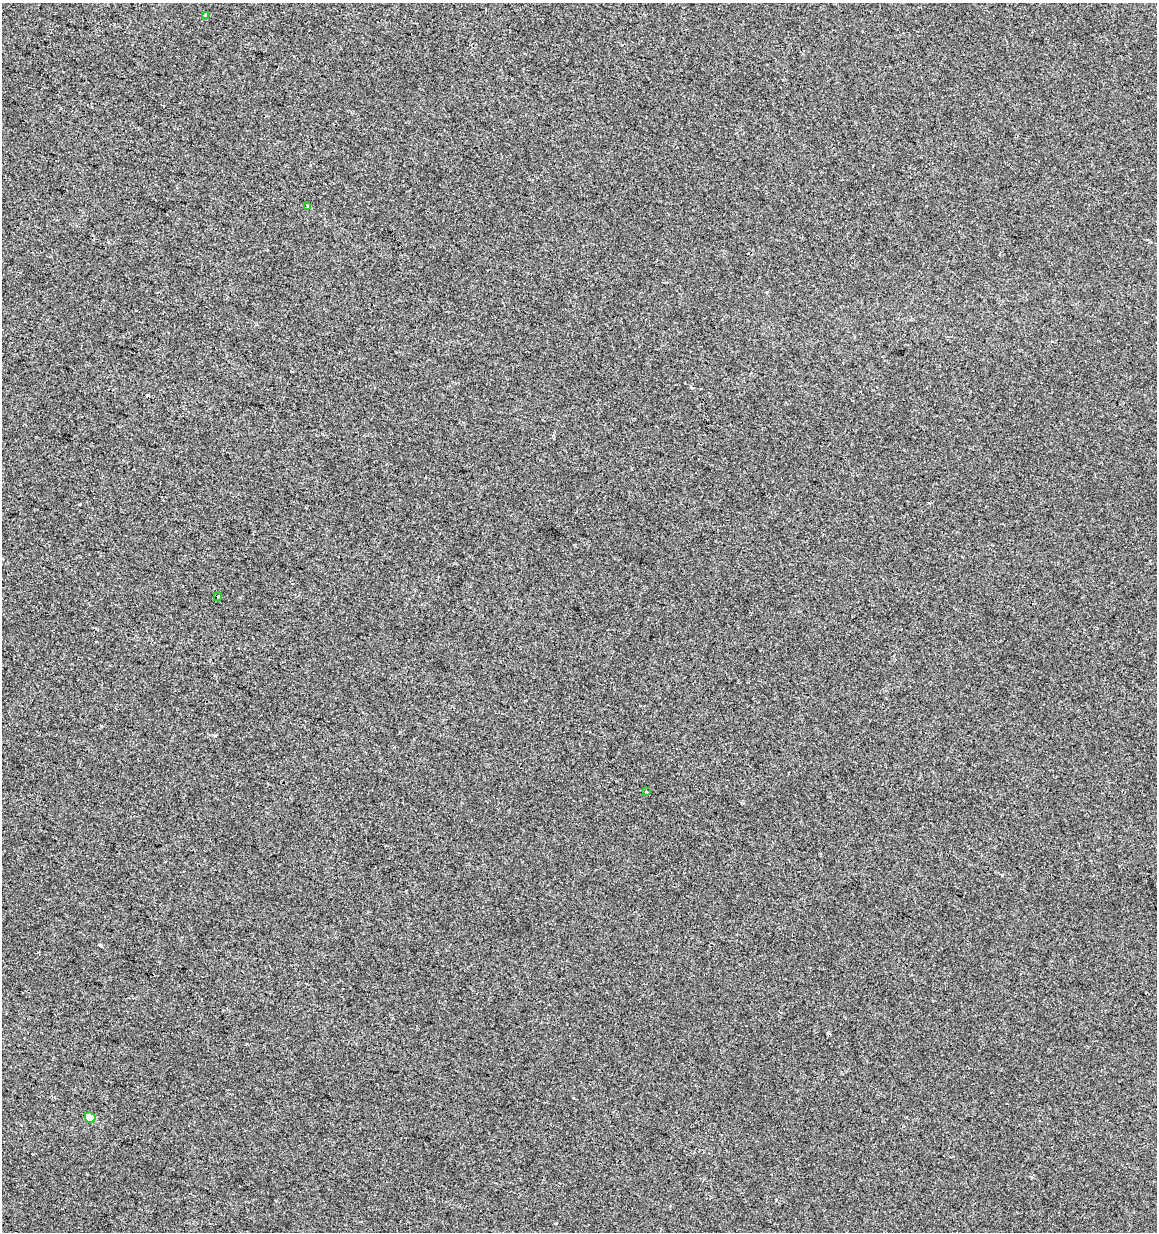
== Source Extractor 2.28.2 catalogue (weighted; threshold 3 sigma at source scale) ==
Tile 11 of 4 x 4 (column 3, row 3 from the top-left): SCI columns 2596-3750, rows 1231-2460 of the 5130 x 4927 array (HDU 1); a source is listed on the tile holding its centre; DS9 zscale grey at full resolution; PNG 1159 x 1234 px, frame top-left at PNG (2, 3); each listed source drawn as its Kron ellipse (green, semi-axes under 4 px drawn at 4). Shown black and unused: <1% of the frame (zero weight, under 2 of 3 exposures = <1% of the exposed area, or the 3 px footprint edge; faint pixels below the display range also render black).
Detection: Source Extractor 2.28.2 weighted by HDU 2 'WHT'; one run over the whole footprint, this tile lists its part. Background 2.04e-04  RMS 0.0042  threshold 0.019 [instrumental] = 3 sigma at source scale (4.5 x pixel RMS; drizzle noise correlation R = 1.50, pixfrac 1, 0.0396/0.0396 arcsec/px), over >= 5 px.
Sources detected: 7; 2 cosmic-ray / hot-pixel residue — neither listed nor drawn; the other 5 listed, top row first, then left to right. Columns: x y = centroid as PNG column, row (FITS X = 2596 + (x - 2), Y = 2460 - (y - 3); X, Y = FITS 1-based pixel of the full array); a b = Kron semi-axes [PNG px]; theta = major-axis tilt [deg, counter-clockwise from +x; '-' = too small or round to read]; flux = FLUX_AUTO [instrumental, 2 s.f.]
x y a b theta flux
205 15 4 3 - 0.65
308 207 3 3 - 2.2
218 597 4 3 - 0.86
646 792 3 3 - 0.87
90 1118 5 5 - 11